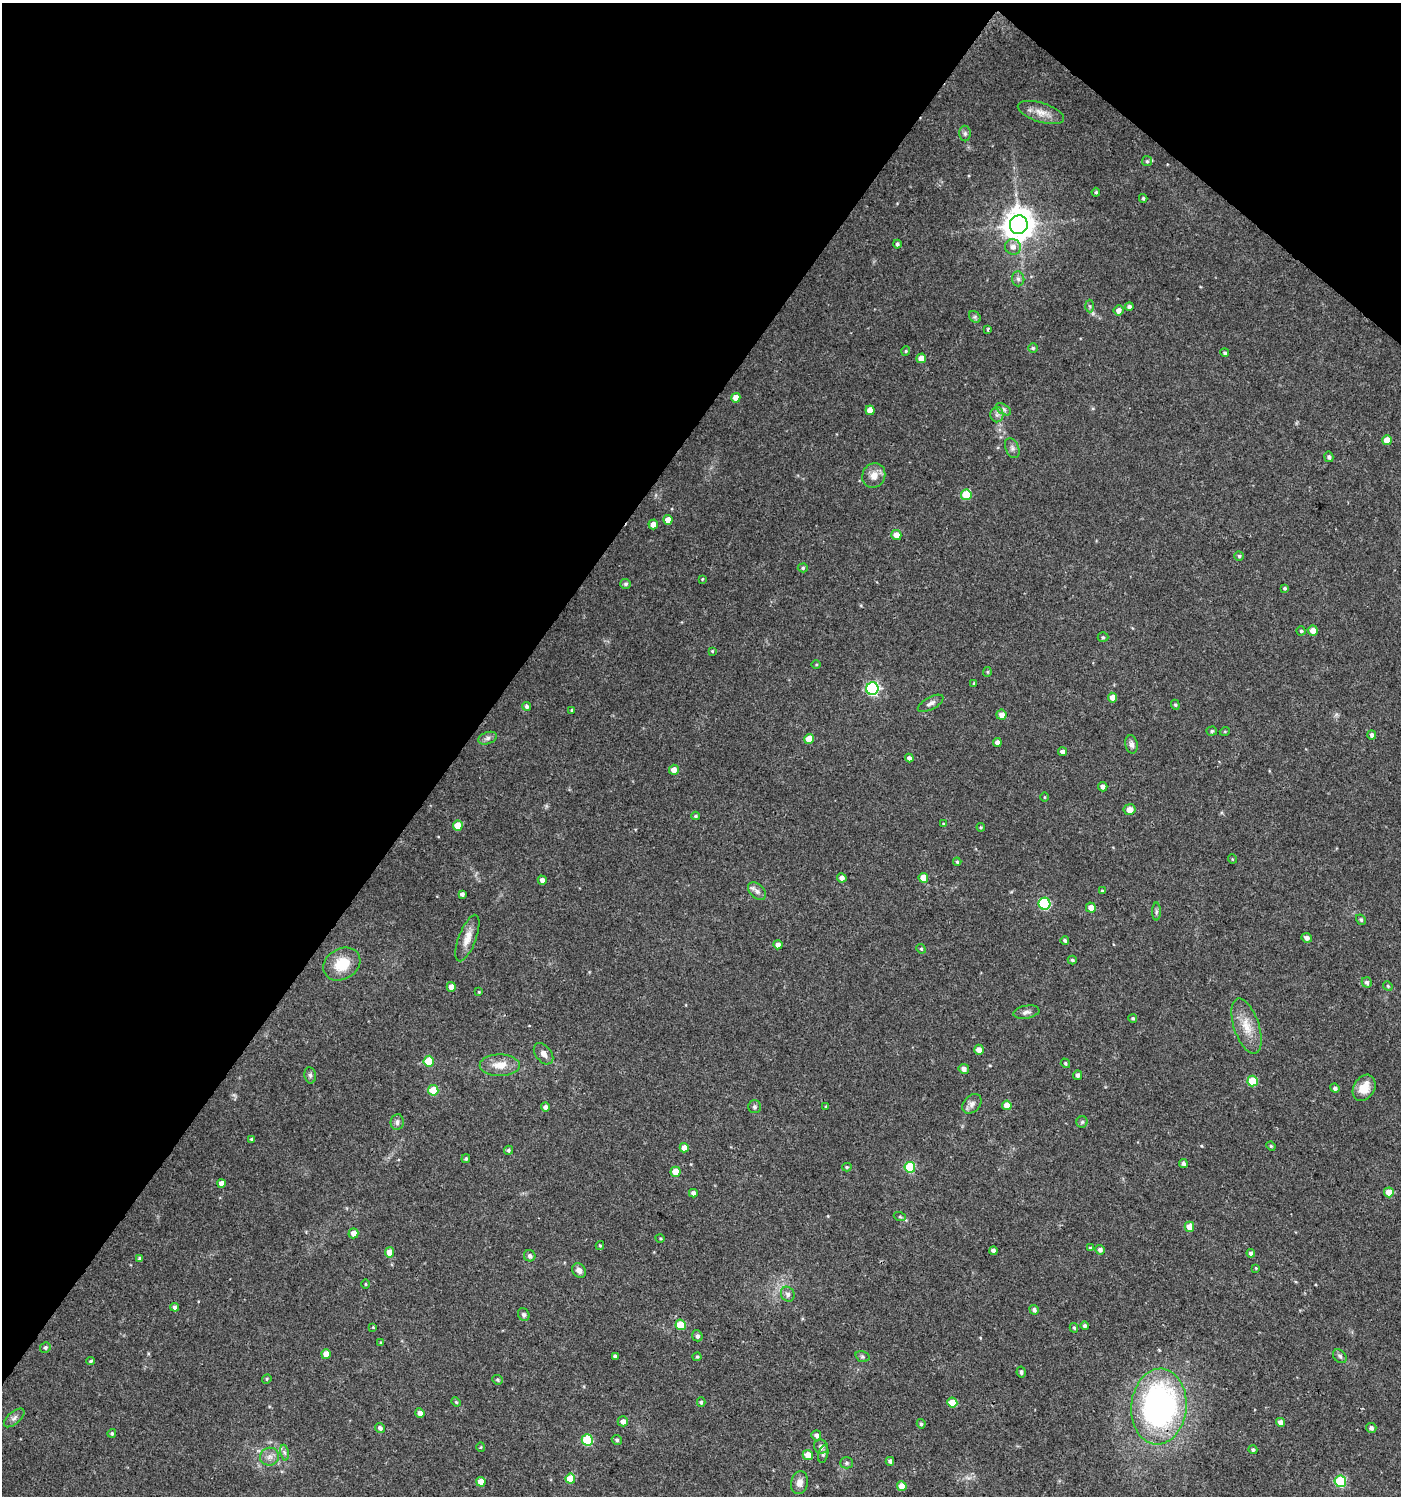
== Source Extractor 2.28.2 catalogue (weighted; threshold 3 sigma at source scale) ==
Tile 2 of 4 x 4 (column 2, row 1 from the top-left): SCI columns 1643-3041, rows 4483-5976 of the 6017 x 5984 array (HDU 1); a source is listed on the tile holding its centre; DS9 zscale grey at full resolution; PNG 1403 x 1498 px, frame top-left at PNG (2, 3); each listed source drawn as its Kron ellipse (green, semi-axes under 4 px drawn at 4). Shown black and unused: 36% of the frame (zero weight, under 3 of 4 exposures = <1% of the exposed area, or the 3 px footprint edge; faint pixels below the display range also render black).
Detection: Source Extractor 2.28.2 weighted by HDU 2 'WHT'; one run over the whole footprint, this tile lists its part. Background 0.0233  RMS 0.004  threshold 0.0179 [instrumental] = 3 sigma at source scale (4.5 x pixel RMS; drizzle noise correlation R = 1.50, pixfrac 1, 0.0396/0.0396 arcsec/px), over >= 5 px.
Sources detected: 188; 1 inside a brighter listed object's ellipse — not listed separately; the other 187 listed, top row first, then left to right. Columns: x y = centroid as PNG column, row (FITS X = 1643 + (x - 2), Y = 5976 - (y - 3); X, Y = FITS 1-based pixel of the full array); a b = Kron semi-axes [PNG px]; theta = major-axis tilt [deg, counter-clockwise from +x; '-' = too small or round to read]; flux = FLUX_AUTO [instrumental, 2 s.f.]
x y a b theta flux
1041 113 24 9 -17 4.5
965 134 8 6 -89 0.96
1147 161 5 5 - 0.58
1096 192 4 4 - 0.54
1143 198 4 3 - 0.56
1019 225 9 9 - 660
897 244 4 4 - 0.92
1013 247 8 7 - 2.3
1018 279 7 6 - 1.2
1090 306 6 4 -88 0.62
1129 307 4 4 - 0.95
1118 310 5 5 - 2
975 317 6 5 - 0.86
988 329 4 3 - 0.5
1033 348 5 5 - 0.6
906 351 5 4 - 0.46
1225 353 4 4 - 0.82
921 358 5 5 - 4.3
736 398 5 4 - 3.3
1003 409 8 5 -31 1.1
870 410 5 4 - 3.3
997 415 8 6 90 1.4
1387 440 5 4 - 4.7
1012 448 10 6 -67 1.4
1329 457 5 4 - 0.93
874 476 13 11 64 3.9
966 495 5 5 - 15
668 520 5 4 - 3.6
653 524 5 4 - 2.5
896 535 5 5 - 3.6
1239 556 4 4 - 0.6
803 568 5 4 - 0.61
702 579 4 3 - 0.33
626 584 5 5 - 0.86
1285 588 4 3 - 0.68
1313 630 5 5 - 3
1301 631 4 4 - 0.53
1103 637 5 5 - 0.5
712 651 3 3 - 0.4
816 664 4 3 - 0.35
987 672 5 4 - 0.51
974 683 4 4 - 0.44
872 689 6 6 - 63
1112 698 5 4 - 3.4
931 703 14 6 28 1.7
1175 705 5 4 - 0.51
527 706 4 4 - 0.83
571 710 3 3 - 0.37
1001 715 5 5 - 2.2
1212 731 5 4 - 0.65
1225 731 5 3 - 0.37
1372 735 4 4 - 1.3
488 738 10 6 18 1.2
809 739 5 4 - 6.2
997 742 4 4 - 2
1132 744 9 6 -79 1.6
1063 752 4 4 - 1.6
909 758 4 4 - 1.5
674 770 5 5 - 2.4
1103 787 5 4 - 1.6
1044 797 5 3 - 0.31
1129 809 6 5 - 3.4
695 816 4 3 - 0.64
943 824 4 4 - 0.39
458 825 5 5 - 5.7
981 827 4 4 - 0.44
1232 859 5 3 - 0.29
957 862 4 3 - 0.55
842 878 5 4 - 1.9
923 878 5 5 - 5.8
542 880 4 4 - 1.8
757 891 10 7 -45 1.7
1102 891 4 3 - 0.46
462 894 4 4 - 1.2
1044 904 6 6 - 31
1091 908 5 5 - 3.2
1156 912 9 4 89 0.8
1361 920 5 4 - 0.66
467 938 25 8 69 4.4
1307 938 5 4 - 1.7
1065 940 4 4 - 0.85
778 945 4 4 - 2.1
921 949 5 4 - 0.51
1072 960 4 3 - 0.66
342 964 19 15 31 10
1367 982 5 4 - 1.2
1388 986 5 4 - 0.47
451 987 5 4 - 2.9
479 992 4 3 - 0.35
1026 1012 13 6 9 1.7
1133 1019 4 4 - 0.61
1247 1026 29 12 -71 7.7
979 1050 5 5 - 2.4
543 1054 12 7 -50 2.1
429 1061 5 5 - 11
1065 1063 5 4 - 0.56
500 1065 20 11 0 5.7
964 1069 5 5 - 1.7
310 1075 8 5 -80 0.99
1078 1075 5 4 - 1.4
1253 1081 5 5 - 14
1335 1088 5 4 - 1.1
1364 1088 14 10 59 5.8
433 1090 5 5 - 11
972 1104 11 8 46 2
1007 1105 5 4 - 4.4
545 1107 4 4 - 1.4
754 1107 6 6 - 0.95
826 1107 4 3 - 0.42
397 1122 8 6 82 1.3
1082 1122 5 5 - 0.65
252 1139 4 3 - 0.63
1271 1146 5 4 - 0.46
684 1148 4 4 - 3.1
508 1150 4 4 - 0.8
466 1159 4 4 - 0.67
1183 1163 5 4 - 0.84
847 1167 5 4 - 0.57
910 1167 5 5 - 25
676 1172 5 5 - 7
221 1183 4 4 - 2.3
1389 1192 5 4 - 5.9
693 1193 4 4 - 1.6
900 1217 6 4 -19 0.54
1189 1227 5 4 - 4.4
353 1233 5 5 - 2.7
660 1238 5 3 - 0.39
600 1246 4 4 - 0.43
1090 1248 4 3 - 0.59
1100 1250 5 4 - 1.3
993 1251 4 4 - 1.2
390 1252 5 4 - 4.4
1251 1253 4 4 - 1.8
530 1256 6 5 - 1.3
140 1259 4 3 - 1
1256 1268 4 4 - 0.38
579 1270 8 6 -48 1.8
365 1284 5 3 - 0.39
788 1294 8 6 -60 1.6
175 1307 4 4 - 1.1
1034 1310 5 4 - 1.2
524 1315 7 5 -64 1
681 1325 5 5 - 10
1084 1326 4 4 - 0.84
373 1327 4 4 - 0.37
1074 1328 5 4 - 0.58
697 1336 6 5 - 1.2
381 1342 4 4 - 0.39
45 1347 5 5 - 0.87
326 1354 5 4 - 4.2
615 1356 4 3 - 0.89
862 1356 7 5 -17 0.86
1340 1356 8 5 -45 0.87
697 1357 4 4 - 0.47
91 1361 4 3 - 0.7
1021 1372 5 4 - 0.97
267 1379 5 4 - 0.5
497 1380 5 4 - 0.57
456 1402 5 4 - 0.48
701 1402 4 4 - 0.61
952 1403 5 5 - 7.2
1159 1406 38 27 85 130
420 1413 5 4 - 2
14 1418 12 6 41 1.5
623 1421 5 5 - 2.2
1281 1422 4 4 - 2.4
921 1424 4 4 - 0.71
380 1428 5 4 - 1.4
1371 1428 5 5 - 1
112 1433 4 4 - 0.66
816 1435 5 5 - 1.7
587 1440 5 5 - 23
617 1440 5 4 - 0.68
481 1447 5 3 - 0.37
821 1447 7 6 - 1.5
1253 1450 4 4 - 0.82
284 1453 8 4 -81 0.88
823 1454 9 5 76 0.86
808 1455 5 5 - 4.8
269 1457 10 9 - 2.2
890 1461 4 4 - 1
846 1463 6 5 - 0.82
570 1479 5 5 - 7.4
1340 1481 6 5 - 28
481 1482 5 5 - 5
799 1483 11 8 76 2.6
902 1486 5 4 - 5